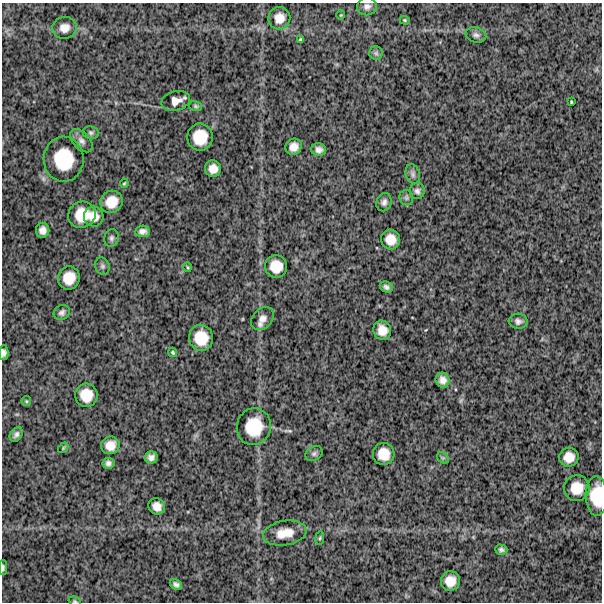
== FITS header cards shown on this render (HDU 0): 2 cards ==
NAXIS1  =                  600
NAXIS2  =                  600

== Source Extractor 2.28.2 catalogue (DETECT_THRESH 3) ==
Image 600 x 600 px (HDU 0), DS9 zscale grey, 1 PNG px = 1 image px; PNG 604 x 604 px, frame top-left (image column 1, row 600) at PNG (2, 3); each listed source drawn as its Kron ellipse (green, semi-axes under 4 px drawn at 4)
Background 1170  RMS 330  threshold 986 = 3 sigma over >= 5 px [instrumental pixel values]
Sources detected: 65; all 65 listed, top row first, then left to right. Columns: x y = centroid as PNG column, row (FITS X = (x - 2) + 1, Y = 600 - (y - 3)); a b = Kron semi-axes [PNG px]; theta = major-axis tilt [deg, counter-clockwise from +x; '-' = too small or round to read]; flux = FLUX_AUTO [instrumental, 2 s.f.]
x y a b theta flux
367 6 10 9 - 99000
341 15 4 3 - 16000
279 18 11 11 - 230000
405 20 5 4 - 26000
64 28 12 11 - 190000
476 35 10 7 -16 80000
301 39 4 3 - 33000
376 53 7 7 - 54000
176 101 15 9 14 180000
571 102 3 2 - 22000
195 106 6 5 - 37000
91 133 8 6 -10 53000
200 137 13 13 - 480000
81 141 13 8 -48 110000
294 147 8 7 - 160000
319 150 7 6 - 97000
64 159 22 20 -88 860000
213 169 8 8 - 180000
413 174 10 7 -73 77000
124 183 5 3 - 25000
417 191 8 7 - 77000
406 198 8 7 - 56000
112 202 12 10 41 340000
384 202 9 7 69 85000
82 215 14 13 - 460000
94 216 10 10 - 230000
43 230 7 6 - 130000
142 231 7 5 3 90000
111 238 9 7 77 70000
391 239 10 9 - 250000
102 266 9 7 -66 62000
276 266 11 11 - 340000
188 267 5 3 - 21000
69 278 12 11 - 340000
386 287 7 5 -26 65000
62 313 8 7 - 73000
262 318 13 9 47 160000
518 321 9 7 -6 86000
382 330 10 9 - 220000
201 338 13 12 - 460000
173 352 5 4 - 29000
4 353 7 4 89 78000
442 380 7 7 - 130000
86 395 12 11 - 350000
26 401 5 4 - 26000
254 427 18 17 - 680000
16 434 8 5 56 73000
110 445 9 8 - 220000
63 448 6 4 48 27000
314 453 9 6 29 58000
384 454 11 11 - 320000
151 457 6 6 - 97000
569 457 10 9 - 240000
443 458 6 5 - 43000
108 463 6 5 - 70000
577 488 13 12 - 370000
596 496 19 11 -89 610000
157 506 8 8 - 170000
285 533 22 12 9 360000
320 538 7 3 82 29000
501 550 6 5 - 60000
3 567 7 3 90 41000
450 581 10 9 - 260000
176 584 7 5 -35 69000
75 601 6 4 -20 30000
At the frame edge (FLAGS 8, measured only in part): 4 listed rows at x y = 4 353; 596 496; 3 567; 75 601